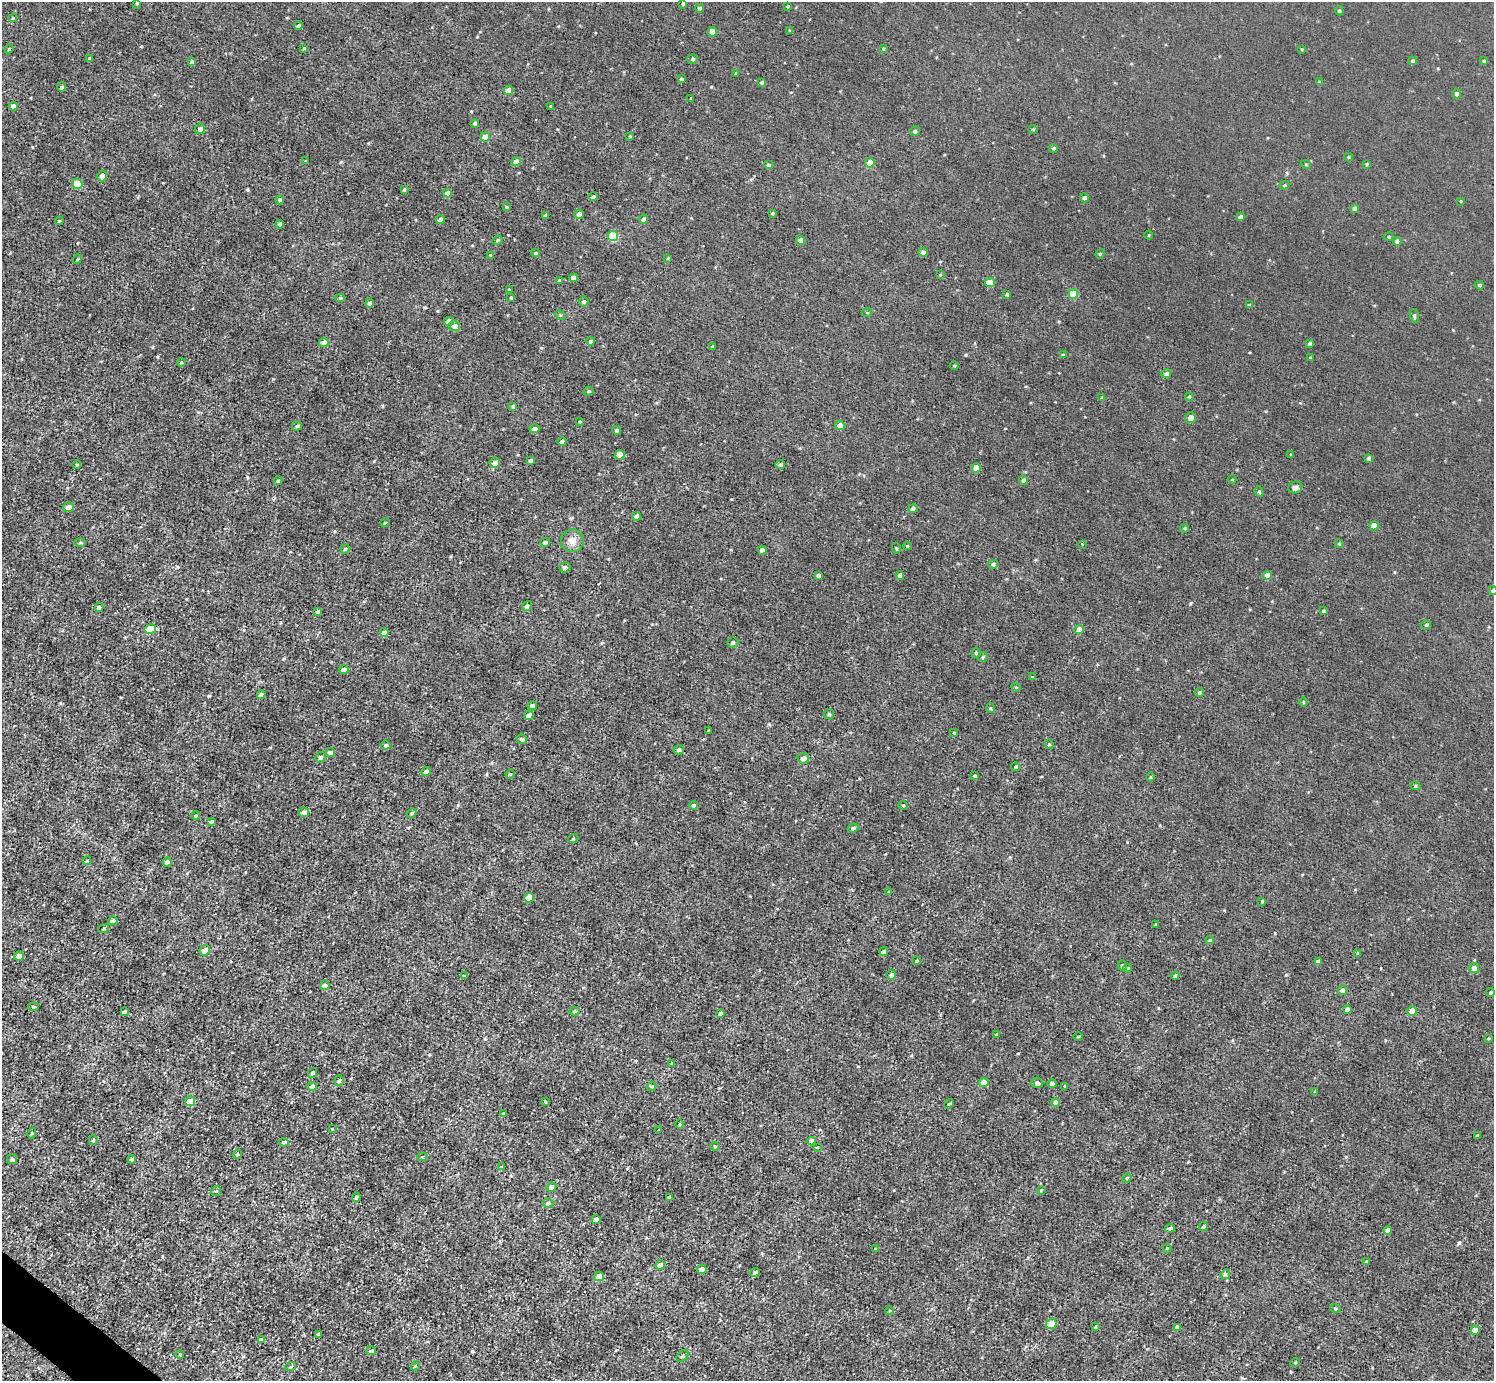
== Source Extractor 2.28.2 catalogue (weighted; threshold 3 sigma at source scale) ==
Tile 7 of 4 x 4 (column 3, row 2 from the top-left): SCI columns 2985-4476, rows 2918-4296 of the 5970 x 5973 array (HDU 1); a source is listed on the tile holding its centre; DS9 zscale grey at full resolution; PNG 1496 x 1383 px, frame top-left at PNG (2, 2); each listed source drawn as its Kron ellipse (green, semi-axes under 4 px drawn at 4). Shown black and unused: <1% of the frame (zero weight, under 3 of 5 exposures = <1% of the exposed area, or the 3 px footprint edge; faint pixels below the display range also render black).
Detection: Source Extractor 2.28.2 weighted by HDU 2 'WHT'; one run over the whole footprint, this tile lists its part. Background 0.00405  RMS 0.006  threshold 0.0269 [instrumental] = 3 sigma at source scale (4.5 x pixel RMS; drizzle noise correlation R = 1.50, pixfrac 1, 0.05/0.05 arcsec/px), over >= 5 px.
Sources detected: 285; all 285 listed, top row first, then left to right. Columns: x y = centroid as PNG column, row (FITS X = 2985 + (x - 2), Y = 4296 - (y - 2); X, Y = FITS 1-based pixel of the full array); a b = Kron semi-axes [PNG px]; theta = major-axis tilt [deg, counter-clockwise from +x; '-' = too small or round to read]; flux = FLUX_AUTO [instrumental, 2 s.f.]
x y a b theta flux
137 3 3 3 - 0.65
683 3 3 3 - 0.78
787 6 4 3 - 0.66
699 8 4 4 - 1.2
1339 11 4 4 - 0.67
13 18 4 4 - 0.59
298 25 4 3 - 1.2
790 31 3 3 - 0.78
712 32 5 4 - 5.2
304 48 4 3 - 0.67
9 49 5 4 - 0.67
883 49 4 4 - 0.58
1302 49 4 3 - 0.48
89 58 4 4 - 0.94
693 59 5 4 - 1.1
1413 61 4 4 - 1.1
1484 61 4 4 - 0.56
192 62 4 4 - 1.5
736 73 3 3 - 0.5
681 79 3 3 - 0.92
762 82 4 3 - 0.92
1319 82 4 4 - 0.53
62 87 4 4 - 1.4
508 90 4 4 - 5.8
1457 94 4 4 - 1.8
691 98 3 3 - 0.57
13 106 4 4 - 3.4
551 106 4 2 - 0.54
475 123 4 4 - 1
200 129 5 5 - 2
1033 129 4 4 - 0.65
915 131 5 4 - 1.1
630 136 4 4 - 0.47
485 137 5 4 - 5.9
1053 148 4 4 - 1
1348 157 4 4 - 0.63
306 161 3 3 - 0.76
516 162 4 4 - 4.1
870 163 5 4 - 7.2
1367 164 4 3 - 0.6
768 165 5 4 - 0.94
1306 165 5 3 - 0.57
102 176 5 5 - 3.1
77 184 5 5 - 11
1284 185 5 4 - 0.7
404 189 4 3 - 0.69
448 193 4 4 - 5.2
593 197 4 4 - 1.4
1084 198 4 4 - 2.1
280 200 4 4 - 1.1
1461 201 4 3 - 0.44
506 207 4 3 - 0.66
1355 209 4 4 - 2.7
772 213 4 4 - 0.6
579 214 4 4 - 3.8
545 215 4 3 - 0.96
1240 217 4 4 - 2.4
644 219 4 4 - 1.9
440 220 4 4 - 3.4
59 221 4 3 - 0.55
280 224 4 4 - 2.6
1149 235 4 3 - 0.45
613 236 5 5 - 20
1389 237 5 4 - 0.7
497 240 5 4 - 0.8
801 240 4 4 - 4.7
1397 241 4 4 - 2.1
923 252 5 4 - 1.8
535 253 4 4 - 0.66
1100 254 5 4 - 0.76
490 255 3 3 - 0.49
668 258 3 3 - 0.48
77 259 5 4 - 0.73
940 275 3 3 - 0.53
574 278 4 4 - 3.9
560 280 4 3 - 0.74
990 283 5 4 - 8.5
1479 285 4 4 - 1
509 289 3 2 - 0.42
1007 294 4 3 - 0.71
1073 294 5 4 - 13
340 298 5 4 - 0.84
511 298 3 3 - 0.75
584 302 5 5 - 0.88
370 303 4 4 - 2
1249 305 3 3 - 0.7
867 312 5 3 - 0.5
560 315 5 4 - 0.68
1414 316 7 4 -76 0.84
449 321 5 4 - 5.2
454 326 5 5 - 3.8
591 341 4 4 - 1.8
324 342 5 4 - 3.4
1310 343 4 4 - 0.95
712 347 4 3 - 0.72
1063 355 4 3 - 0.7
1310 357 3 2 - 0.49
181 362 4 4 - 0.86
954 365 4 3 - 0.57
1166 374 5 4 - 1.7
588 391 5 4 - 0.9
1189 397 4 4 - 0.7
1102 398 4 4 - 0.8
513 406 4 3 - 0.7
1190 417 5 5 - 3.3
580 422 4 3 - 0.57
840 425 4 4 - 4.8
297 426 5 4 - 0.88
534 429 5 4 - 3
616 430 4 4 - 1.1
562 442 4 4 - 2.1
1291 454 4 2 - 0.41
620 455 5 5 - 8
1369 458 4 4 - 1.7
530 460 4 4 - 1.7
495 463 5 5 - 3.6
77 465 4 3 - 0.54
780 465 5 4 - 1.5
976 468 4 4 - 7.3
1232 479 4 3 - 0.42
1023 480 4 4 - 1.7
278 481 4 3 - 1
1295 487 7 5 21 2.1
1259 492 5 4 - 0.81
68 507 5 5 - 3.6
913 509 4 4 - 1.8
637 516 4 4 - 3.3
385 522 5 3 - 0.52
1374 526 4 4 - 6
1185 528 4 3 - 0.74
572 541 11 11 - 5.1
545 542 5 4 - 1.8
80 543 5 3 - 0.7
1082 544 3 3 - 0.42
1339 544 4 4 - 0.61
907 546 4 3 - 0.56
896 548 5 3 - 0.55
345 549 5 4 - 0.94
762 550 4 4 - 2.9
993 564 5 4 - 1.3
565 567 6 5 - 1.7
818 575 4 4 - 1.8
900 575 4 4 - 2.6
1268 575 4 4 - 5.4
1493 591 5 4 - 1.1
527 606 5 4 - 1.4
99 607 4 4 - 2.5
318 611 4 4 - 1.2
1324 611 4 3 - 1.4
1426 625 5 4 - 0.88
150 629 6 5 - 15
1079 629 5 4 - 4.1
384 632 4 4 - 3.1
733 642 5 5 - 1.7
976 653 4 4 - 0.76
983 657 5 4 - 0.7
344 670 5 4 - 2.4
1032 677 4 4 - 0.72
1016 687 5 3 - 0.52
1199 692 4 4 - 0.83
261 695 4 4 - 2.6
1303 702 5 3 - 0.5
532 706 5 4 - 1.7
990 708 5 4 - 0.65
829 714 5 5 - 1.1
529 715 5 4 - 3.2
708 731 4 3 - 0.46
954 733 3 3 - 0.72
522 739 5 4 - 1.7
1049 744 5 4 - 0.87
386 745 5 4 - 1.2
679 750 5 4 - 1.5
330 752 5 4 - 1.7
320 757 5 5 - 1.3
803 758 6 5 - 2.6
1016 767 4 4 - 1
426 772 4 4 - 2.1
510 774 5 4 - 0.79
975 776 3 3 - 0.67
1151 777 5 3 - 0.61
1415 786 5 4 - 0.75
693 805 4 4 - 1.4
903 805 5 3 - 0.66
304 812 5 5 - 2.7
412 813 5 4 - 0.69
196 816 4 4 - 0.84
212 822 4 3 - 0.78
853 828 5 4 - 1.4
573 839 5 3 - 0.52
87 861 4 4 - 0.62
167 862 4 4 - 2.8
889 892 3 3 - 0.58
529 898 5 4 - 7.4
1262 901 3 3 - 0.74
113 921 4 4 - 2.7
1156 924 3 2 - 0.66
104 928 5 3 - 0.61
1210 940 4 4 - 0.62
205 950 5 5 - 4.1
884 952 4 4 - 3.5
1358 953 4 3 - 0.92
19 956 5 4 - 3.8
917 961 4 3 - 0.82
1318 961 4 4 - 1.9
1122 965 5 4 - 0.87
1128 968 4 4 - 0.6
1474 968 5 5 - 2
891 975 5 4 - 2
1175 975 4 3 - 0.78
464 976 4 4 - 0.71
325 985 5 5 - 2.4
1342 990 4 4 - 2.4
1490 993 4 4 - 0.81
33 1007 5 3 - 0.76
1347 1010 4 4 - 2.9
575 1011 5 4 - 0.94
1412 1011 5 4 - 5.7
124 1012 4 4 - 1.5
720 1014 4 4 - 2.1
996 1035 3 3 - 0.9
1078 1036 4 3 - 0.55
1488 1038 4 3 - 0.63
672 1063 4 3 - 0.6
313 1073 5 4 - 1.5
339 1081 6 4 72 0.98
984 1082 5 4 - 6.1
1037 1083 6 5 - 1.6
1052 1084 5 4 - 1.3
312 1086 5 4 - 2.8
652 1086 5 4 - 1
1065 1086 3 3 - 0.68
1315 1092 3 3 - 0.77
190 1101 5 4 - 6.9
545 1101 3 2 - 0.6
1056 1102 4 4 - 3.7
949 1104 5 4 - 0.64
503 1114 4 4 - 0.58
680 1124 5 3 - 0.58
332 1129 4 3 - 0.5
659 1130 4 4 - 0.85
32 1133 5 3 - 0.68
1477 1136 4 3 - 0.7
93 1140 5 4 - 0.9
811 1141 4 4 - 2.8
284 1142 5 4 - 1.4
715 1146 5 4 - 0.77
817 1147 4 3 - 0.5
237 1154 5 4 - 0.82
422 1157 5 4 - 0.71
12 1159 5 5 - 0.94
132 1159 4 3 - 1.4
501 1167 4 4 - 0.51
1127 1178 5 4 - 0.75
551 1187 5 4 - 3.4
1041 1190 3 3 - 0.44
216 1191 5 4 - 0.77
356 1197 4 3 - 0.8
669 1197 4 3 - 1.6
548 1203 5 4 - 1
596 1220 4 4 - 4.5
1203 1227 4 4 - 1.2
1170 1228 5 4 - 1.4
1388 1230 4 4 - 2.6
1167 1248 4 3 - 0.52
876 1249 4 3 - 1
1366 1262 4 4 - 0.65
660 1265 5 4 - 2.8
702 1269 5 4 - 3.2
755 1272 5 4 - 2.1
1225 1274 5 4 - 0.98
599 1277 5 4 - 6.6
1335 1308 5 3 - 0.58
889 1311 4 3 - 0.51
1051 1324 5 5 - 8.3
1095 1327 4 3 - 0.63
1177 1327 4 4 - 2.4
1475 1330 4 4 - 4.8
318 1335 3 3 - 0.9
261 1339 3 3 - 0.87
371 1351 5 4 - 1.6
180 1355 4 3 - 0.51
683 1356 7 5 41 1
1295 1362 5 3 - 0.49
291 1366 5 3 - 0.67
415 1366 4 3 - 0.69
Isophote crosses this tile's border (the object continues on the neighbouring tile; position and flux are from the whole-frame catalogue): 1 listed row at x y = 1493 591
Unlisted compact peaks at least as high as the median listed source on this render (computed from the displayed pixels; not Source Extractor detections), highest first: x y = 1459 1243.